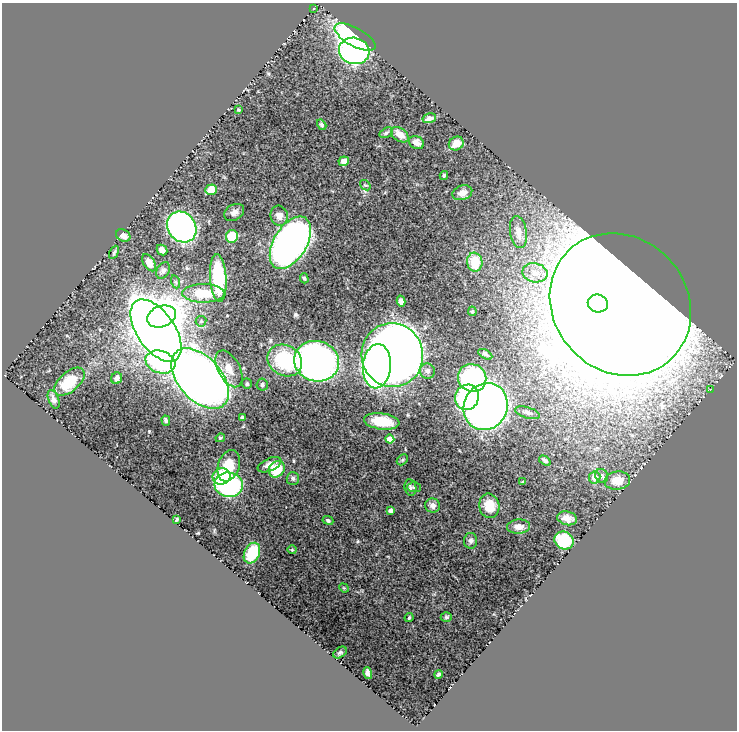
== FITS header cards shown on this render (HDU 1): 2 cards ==
NAXIS1  =                  735
NAXIS2  =                  728

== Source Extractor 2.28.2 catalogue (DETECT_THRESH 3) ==
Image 735 x 728 px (HDU 1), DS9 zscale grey, 1 PNG px = 1 image px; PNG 739 x 732 px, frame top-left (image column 1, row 728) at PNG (2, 3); each listed source drawn as its Kron ellipse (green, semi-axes under 4 px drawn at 4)
Background 0.734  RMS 0.022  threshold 0.0673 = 3 sigma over >= 5 px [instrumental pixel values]
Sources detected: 94; all 94 listed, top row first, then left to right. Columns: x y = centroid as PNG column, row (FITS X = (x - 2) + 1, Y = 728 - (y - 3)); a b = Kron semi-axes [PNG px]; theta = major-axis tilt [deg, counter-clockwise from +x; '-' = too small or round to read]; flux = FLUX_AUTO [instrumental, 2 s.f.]
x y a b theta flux
313 8 3 3 - 1.4
355 37 23 9 -29 200
354 51 15 13 -13 590
239 110 4 3 - 1.6
429 118 7 5 14 7.3
322 125 5 4 - 3.4
386 133 7 4 31 2.5
400 135 10 6 -36 13
416 143 8 6 -26 8
456 143 8 6 33 13
344 161 5 5 - 11
444 175 4 3 - 2
365 185 6 4 -40 2.3
211 190 6 5 - 18
462 193 10 7 18 9.4
234 212 10 7 31 7
279 216 10 8 -73 9.5
182 227 16 13 -55 420
518 232 16 8 -81 16
123 235 7 5 -29 6.3
232 236 6 6 - 38
290 243 29 16 59 920
162 250 6 4 -45 10
114 252 7 3 63 2.1
475 262 9 7 -81 40
149 263 9 5 -57 14
163 271 9 6 61 4.5
535 273 13 9 -12 15
218 278 24 8 -86 110
304 278 5 4 - 2.1
176 282 7 4 -71 2.6
203 293 21 9 -1 48
401 301 5 4 - 9.9
598 303 10 9 - 630
620 304 75 67 -46 13000
472 311 4 4 - 2.1
162 316 15 10 20 450
201 321 5 5 - 2.6
156 331 35 19 -55 3400
485 354 8 4 -30 3.4
392 355 32 31 - 2100
285 361 18 15 -32 100
317 361 22 20 -17 760
160 362 15 11 -18 140
377 366 22 14 85 560
229 369 20 11 -62 21
427 371 8 7 - 6.5
117 378 6 5 - 5.3
472 378 14 13 - 230
200 379 36 21 -48 2000
69 382 18 9 41 45
247 384 5 4 - 2.8
262 384 6 5 - 3.3
711 389 3 2 - 1.8
467 397 13 11 63 140
54 399 10 5 -69 5.5
486 407 24 21 63 750
527 413 13 5 -17 4.9
242 418 3 3 - 3.6
166 421 5 4 - 2.1
382 421 18 8 -7 38
220 438 5 4 - 2.1
390 439 4 4 - 22
402 460 6 4 45 2.2
545 461 6 4 -34 2.9
270 465 13 6 24 11
229 466 16 10 71 38
277 469 9 7 49 45
221 476 9 8 - 49
602 476 7 6 - 5.2
293 478 6 6 - 3.5
595 478 6 6 - 12
617 480 13 9 9 24
523 482 3 3 - 1.5
229 485 14 12 -5 230
410 487 8 6 -81 3.8
414 487 7 5 -3 2.4
433 506 7 7 - 7.3
489 506 12 10 -79 24
391 511 4 3 - 6.6
567 518 10 6 -14 9.2
176 520 4 3 - 1.9
328 520 5 4 - 2.8
519 527 11 7 3 11
564 540 10 8 -33 66
471 541 8 6 89 4.1
292 550 4 4 - 1.6
252 553 11 7 63 48
344 588 5 4 - 1.6
446 617 5 4 - 2.2
409 618 5 3 - 1.8
340 652 7 5 36 2.7
368 673 6 4 -75 5.3
439 674 4 3 - 2.5